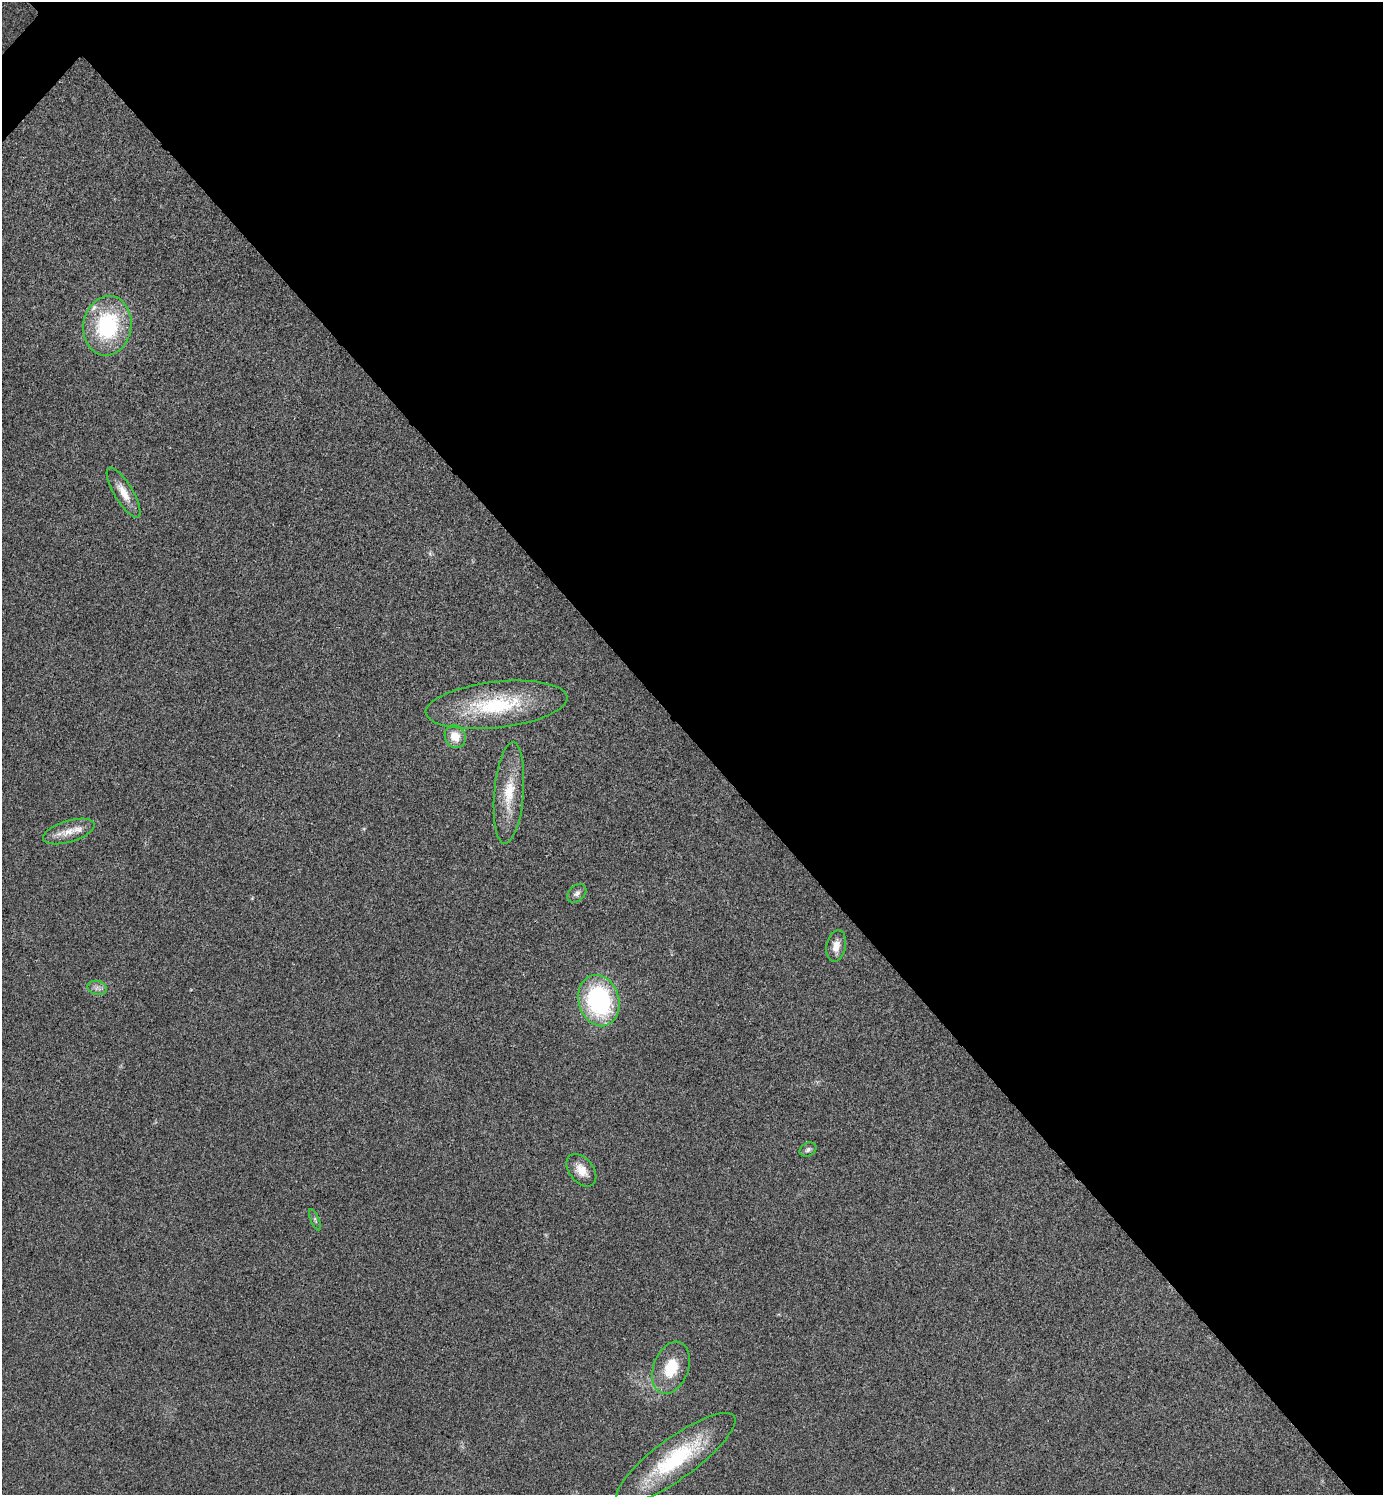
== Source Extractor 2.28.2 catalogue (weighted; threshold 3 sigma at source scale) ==
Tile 8 of 4 x 4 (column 4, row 2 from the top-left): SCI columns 4303-5683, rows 2995-4487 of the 5984 x 5984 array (HDU 1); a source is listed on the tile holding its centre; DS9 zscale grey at full resolution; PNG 1385 x 1497 px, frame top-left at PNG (2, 2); each listed source drawn as its Kron ellipse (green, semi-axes under 4 px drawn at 4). Shown black and unused: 50% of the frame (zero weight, under 3 of 4 exposures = <1% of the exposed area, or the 3 px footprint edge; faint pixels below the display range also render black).
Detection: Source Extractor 2.28.2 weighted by HDU 2 'WHT'; one run over the whole footprint, this tile lists its part. Background 0.0208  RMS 0.0056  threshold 0.0253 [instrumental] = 3 sigma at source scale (4.5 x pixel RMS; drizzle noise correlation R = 1.50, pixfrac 1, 0.05/0.05 arcsec/px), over >= 5 px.
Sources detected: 16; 1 inside a brighter listed object's ellipse — not listed separately; the other 15 listed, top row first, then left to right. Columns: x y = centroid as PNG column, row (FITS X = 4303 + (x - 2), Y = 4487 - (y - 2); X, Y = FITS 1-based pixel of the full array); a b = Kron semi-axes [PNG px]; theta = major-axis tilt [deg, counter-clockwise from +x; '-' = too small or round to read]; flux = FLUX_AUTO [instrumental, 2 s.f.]
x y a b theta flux
107 326 30 24 81 55
123 493 28 9 -59 8.3
496 705 71 23 6 50
455 736 12 10 -61 8.5
509 793 51 14 85 20
69 831 26 10 17 8.4
577 893 11 7 42 2.3
836 946 16 9 78 5.9
97 988 9 7 -14 2.5
599 1001 26 20 -74 80
808 1150 9 6 26 1.5
581 1170 18 12 -51 7.2
315 1220 11 4 -67 1.3
671 1368 27 17 70 18
676 1458 72 20 36 53